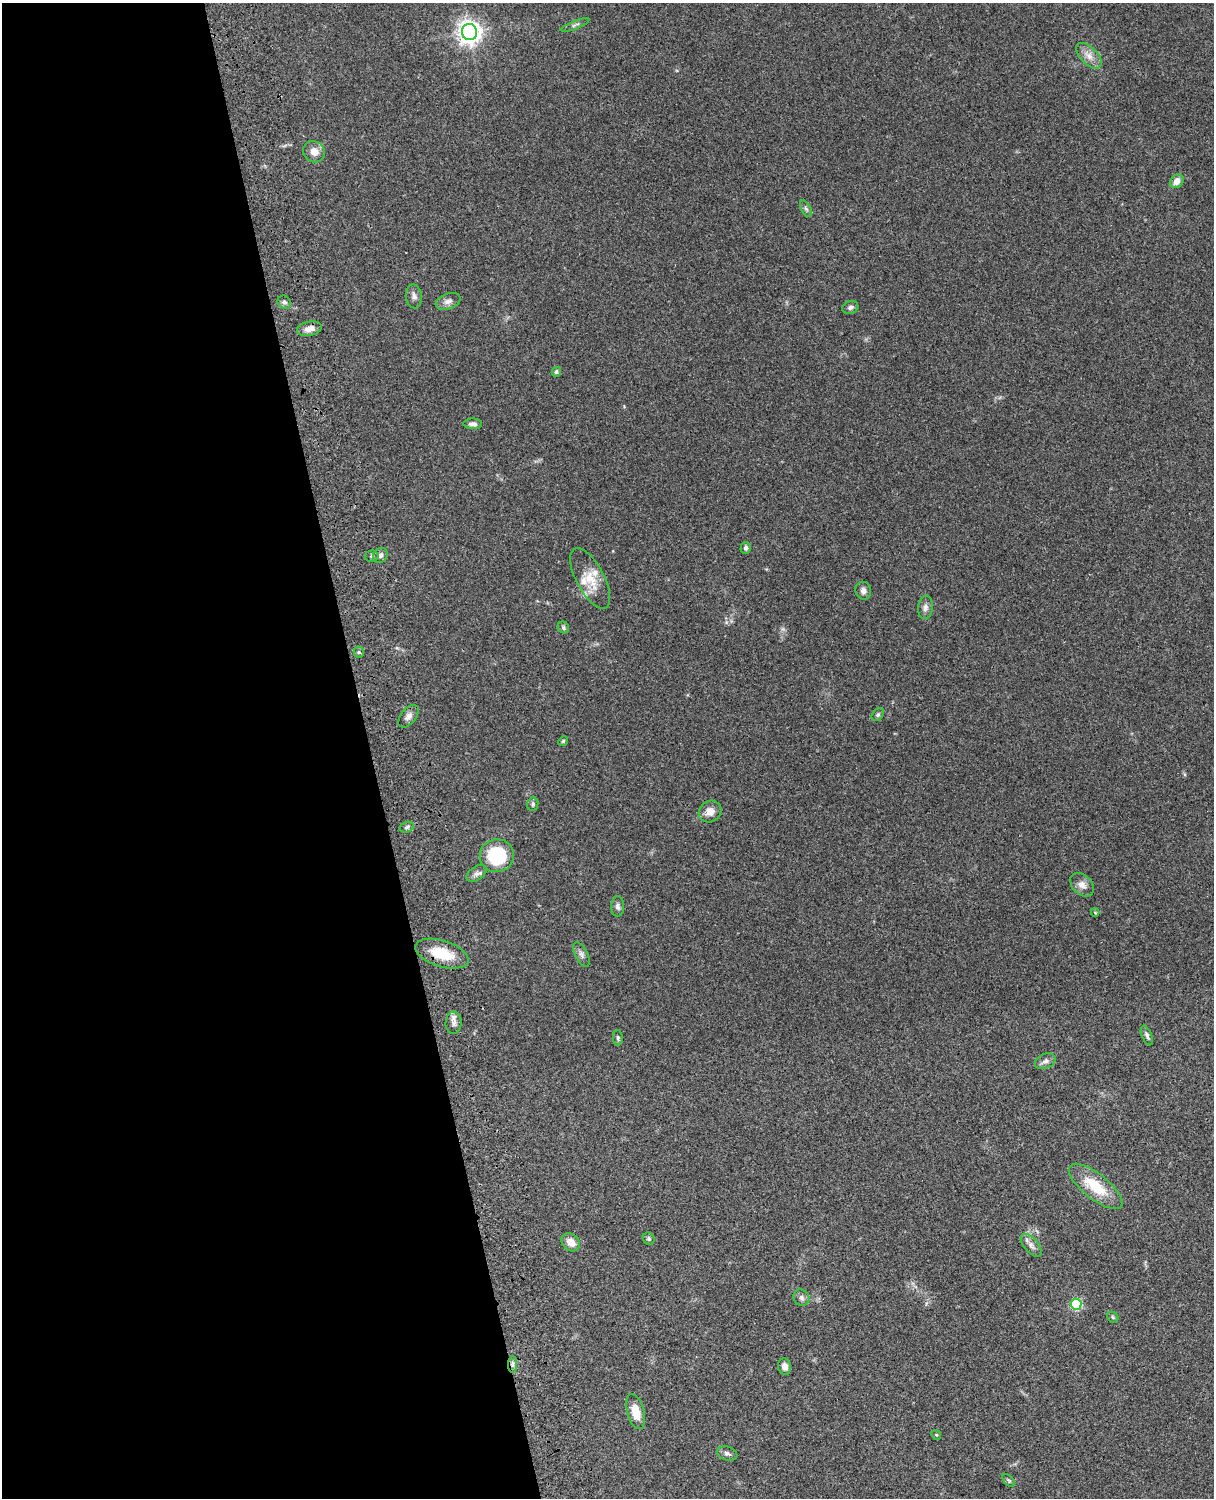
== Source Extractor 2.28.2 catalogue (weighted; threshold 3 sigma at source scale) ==
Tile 5 of 4 x 3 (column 1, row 2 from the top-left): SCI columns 122-1333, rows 1773-3268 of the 5088 x 4927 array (HDU 1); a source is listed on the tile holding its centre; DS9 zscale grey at full resolution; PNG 1216 x 1500 px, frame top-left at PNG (2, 3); each listed source drawn as its Kron ellipse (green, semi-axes under 4 px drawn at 4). Shown black and unused: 30% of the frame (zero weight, under 3 of 4 exposures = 6% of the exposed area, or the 3 px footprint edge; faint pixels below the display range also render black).
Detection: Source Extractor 2.28.2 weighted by HDU 2 'WHT'; one run over the whole footprint, this tile lists its part. Background 0.0958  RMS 0.0062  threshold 0.0279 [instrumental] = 3 sigma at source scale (4.5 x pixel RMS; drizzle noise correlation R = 1.50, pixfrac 1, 0.05/0.05 arcsec/px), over >= 5 px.
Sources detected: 53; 2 inside a brighter listed object's ellipse — not listed separately; the other 51 listed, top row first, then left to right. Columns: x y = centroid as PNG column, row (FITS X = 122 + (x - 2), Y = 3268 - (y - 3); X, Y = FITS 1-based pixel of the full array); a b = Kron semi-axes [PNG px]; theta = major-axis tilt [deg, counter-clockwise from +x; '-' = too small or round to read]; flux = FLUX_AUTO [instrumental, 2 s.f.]
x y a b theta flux
575 25 15 3 22 1.5
469 32 8 7 - 470
1089 56 16 8 -45 5.1
314 152 11 10 - 5.2
1177 181 7 6 - 4.4
806 209 9 5 -62 1.4
414 296 12 8 -82 2.6
448 301 13 7 21 3.1
284 302 7 6 - 1.8
850 307 8 6 16 1.9
309 329 12 7 12 4.7
556 372 5 4 - 1.5
473 424 9 5 -3 2.4
746 548 6 5 - 1.4
380 555 8 7 - 2.2
372 556 7 5 13 1.4
590 578 33 13 -62 13
863 591 9 8 - 2.7
925 607 12 7 85 2.7
563 627 6 5 - 1.2
359 652 5 5 - 1
878 715 7 5 49 1.2
409 716 13 7 51 3.1
563 741 5 4 - 0.75
533 804 7 5 82 1.4
710 812 12 10 37 5.6
407 827 7 5 18 1.3
497 856 17 16 - 33
476 874 11 7 36 2.6
1082 885 13 9 -45 4.2
618 906 10 6 90 2.2
1095 912 4 3 - 0.48
442 954 27 13 -17 19
582 954 13 6 -63 2.3
454 1023 11 8 85 3
1147 1036 10 5 -66 1.7
618 1038 8 5 -88 1.2
1045 1061 11 7 23 2.5
1096 1186 32 12 -38 20
649 1239 6 5 - 1.2
571 1242 10 8 -43 5.8
1031 1245 14 7 -49 3.1
801 1298 8 7 - 2.1
1076 1304 5 5 - 52
1113 1317 6 5 - 0.87
513 1365 8 4 90 1.6
785 1366 8 6 -75 3.6
636 1411 18 8 -75 10
936 1435 5 4 - 0.75
727 1454 10 7 -18 2.1
1009 1480 7 4 -45 0.96
Overlapping masked pixels (flux is a lower limit): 2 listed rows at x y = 442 954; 513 1365